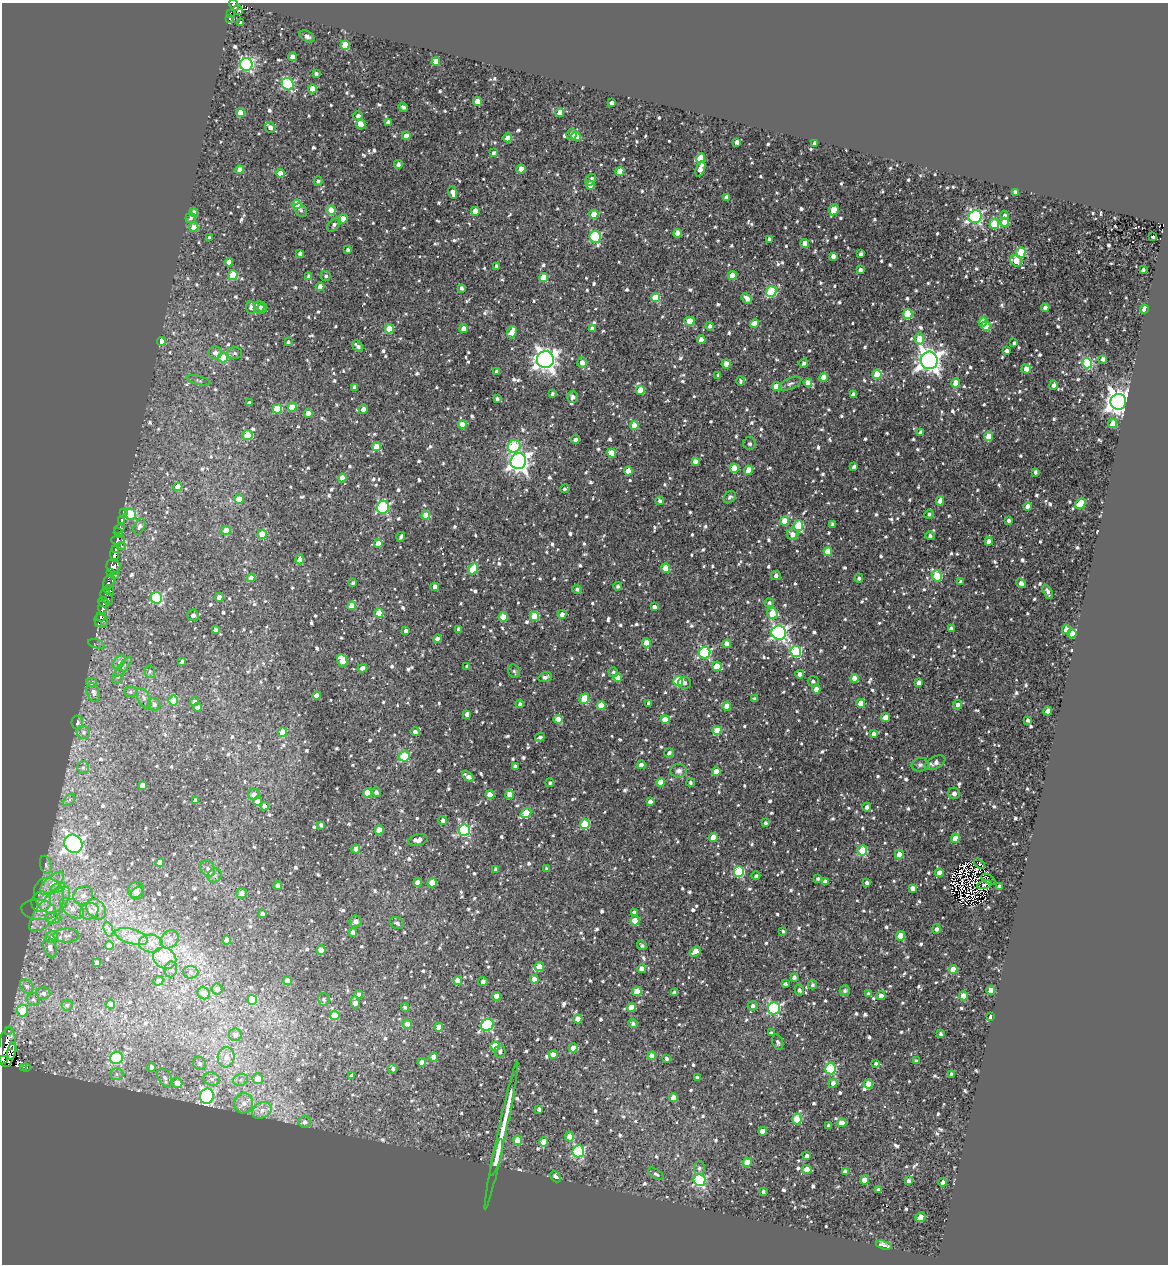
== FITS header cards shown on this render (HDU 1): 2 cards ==
NAXIS1  =                 1166
NAXIS2  =                 1262

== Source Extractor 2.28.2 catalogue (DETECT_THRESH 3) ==
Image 1166 x 1262 px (HDU 1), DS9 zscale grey, 1 PNG px = 1 image px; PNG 1170 x 1266 px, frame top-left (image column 1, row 1262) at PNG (2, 3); each listed source drawn as its Kron ellipse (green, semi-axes under 4 px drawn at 4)
Background 1.16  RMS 0.7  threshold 2.11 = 3 sigma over >= 5 px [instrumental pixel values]
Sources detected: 1284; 12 with non-positive FLUX_AUTO (blend fragments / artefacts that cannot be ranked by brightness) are neither listed nor drawn; of the other 1272, the 500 brightest by FLUX_AUTO listed and drawn (772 fainter detections omitted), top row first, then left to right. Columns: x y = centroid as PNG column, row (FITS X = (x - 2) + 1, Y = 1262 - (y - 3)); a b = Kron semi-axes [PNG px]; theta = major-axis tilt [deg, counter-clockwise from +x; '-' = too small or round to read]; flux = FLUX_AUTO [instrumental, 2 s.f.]
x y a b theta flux
234 5 6 4 -63 1700
238 10 5 3 - 1000
230 13 4 2 - 220
230 18 4 3 - 320
241 23 3 3 - 130
307 36 8 5 -31 160
345 45 5 4 - 1400
293 57 4 4 - 600
436 62 4 4 - 870
246 64 6 6 - 8400
316 74 4 3 - 130
288 84 6 5 - 5300
313 89 4 4 - 1200
477 102 4 4 - 700
612 103 4 4 - 210
403 107 5 3 - 130
240 112 4 4 - 820
560 113 4 4 - 620
358 116 4 4 - 150
388 122 4 4 - 180
361 124 5 4 - 810
270 127 5 5 - 210
572 134 6 5 - 210
406 136 4 4 - 270
576 136 5 4 - 890
508 138 4 4 - 570
737 142 4 4 - 230
815 143 4 4 - 220
493 153 4 4 - 150
700 158 5 4 - 1300
398 164 4 4 - 170
521 169 4 4 - 550
700 169 8 4 69 430
240 170 4 4 - 600
620 171 4 4 - 930
280 173 4 4 - 390
591 180 6 4 58 180
318 181 5 4 - 110
590 185 4 4 - 650
452 192 6 4 -71 320
1015 192 4 3 - 110
727 198 4 4 - 400
297 204 4 4 - 1500
301 210 8 5 -50 130
331 210 4 4 - 900
834 210 6 4 64 1200
475 211 4 4 - 780
194 213 4 4 - 330
594 214 4 4 - 950
1005 215 4 3 - 140
975 217 7 6 - 9400
191 218 5 5 - 120
343 219 6 4 44 850
1005 222 4 4 - 920
334 224 8 5 47 160
994 224 5 5 - 1900
194 227 4 4 - 950
678 233 4 4 - 530
595 237 6 5 - 3900
1152 237 4 3 - 120
209 238 4 3 - 120
769 239 4 3 - 170
805 243 4 4 - 760
348 250 4 3 - 150
1021 252 5 4 - 1800
300 254 4 3 - 140
861 254 4 3 - 150
833 256 4 4 - 250
1016 261 6 5 - 770
229 262 4 4 - 390
496 266 4 3 - 140
860 270 4 4 - 160
1143 270 3 3 - 130
233 275 5 4 - 1400
309 276 4 4 - 210
326 276 5 5 - 110
732 276 4 4 - 750
544 277 4 4 - 1100
320 287 4 4 - 500
462 288 4 3 - 140
771 291 5 5 - 3900
655 298 5 4 - 1700
747 298 6 4 -43 270
251 307 6 5 - 270
262 307 5 4 - 160
259 308 6 5 - 250
1045 308 4 4 - 260
1144 309 4 4 - 950
908 314 5 4 - 2100
689 321 5 4 - 780
983 322 4 4 - 620
755 323 5 4 - 760
710 326 4 4 - 180
986 326 5 4 - 980
464 328 4 4 - 330
592 328 4 4 - 160
389 329 4 4 - 1200
512 332 6 4 69 480
919 339 5 4 - 1000
701 340 4 4 - 540
161 342 4 4 - 510
288 342 3 3 - 110
1014 343 4 3 - 130
358 346 6 4 -46 170
1006 351 4 3 - 170
215 353 7 6 - 260
235 353 7 5 0 130
223 357 5 5 - 1200
1103 359 4 4 - 170
545 360 8 8 - 35000
929 360 8 8 - 39000
582 363 5 5 - 280
804 363 4 4 - 160
1087 363 5 5 - 3600
726 364 4 4 - 680
1026 369 5 4 - 420
497 371 4 3 - 160
877 374 4 4 - 1200
718 375 4 3 - 130
823 377 4 4 - 680
198 380 12 4 -15 120
740 381 5 4 - 130
808 382 4 4 - 320
956 383 4 4 - 850
790 384 12 5 25 160
1053 385 5 4 - 190
355 387 4 4 - 250
776 387 4 4 - 680
640 390 4 4 - 750
552 394 3 3 - 120
853 395 4 4 - 260
573 397 5 5 - 200
497 399 4 3 - 110
1118 402 8 8 - 47000
249 403 4 4 - 190
292 407 4 4 - 1000
277 409 5 5 - 1600
363 409 5 4 - 260
308 413 4 4 - 540
462 424 4 4 - 710
1113 424 4 4 - 840
634 425 4 4 - 830
921 432 4 3 - 140
248 435 5 5 - 1100
989 436 5 4 - 840
575 439 4 4 - 180
750 443 6 6 - 170
514 446 6 6 - 2500
376 447 4 4 - 970
612 453 5 4 - 840
518 461 8 7 - 25000
695 461 4 4 - 270
854 467 4 3 - 130
734 468 4 4 - 1200
749 470 4 4 - 780
628 471 4 4 - 640
1035 472 4 3 - 110
342 478 4 4 - 480
178 487 4 4 - 500
565 489 5 3 - 110
730 497 7 5 47 130
239 499 4 4 - 720
660 501 4 4 - 140
940 501 5 4 - 300
1081 503 6 4 45 1800
383 507 6 6 - 5200
1028 507 4 4 - 310
123 512 4 3 - 1100
131 514 6 5 - 2400
929 514 5 4 - 110
426 515 4 4 - 700
1008 520 3 3 - 130
121 521 4 3 - 780
785 521 4 4 - 1000
832 524 4 3 - 130
139 526 8 5 64 140
798 526 5 5 - 2100
119 529 5 3 - 1400
226 530 5 4 - 550
118 533 5 3 - 2000
262 534 4 4 - 1100
793 534 6 6 - 320
930 536 4 4 - 160
401 537 5 3 - 120
118 540 7 4 2 2300
989 541 4 4 - 320
378 544 4 4 - 480
121 546 3 3 - 380
116 549 4 3 - 1700
828 551 4 4 - 810
115 554 8 4 88 4400
300 560 5 4 - 580
113 566 7 6 - 3100
666 568 4 4 - 1200
473 569 6 4 53 1400
110 573 4 3 - 390
115 575 4 3 - 410
776 576 5 4 - 150
937 576 6 5 - 2400
251 578 4 4 - 350
859 578 5 4 - 110
109 582 8 5 66 1300
961 582 4 4 - 200
353 583 4 3 - 120
1021 583 5 4 - 240
618 586 4 4 - 110
435 587 4 4 - 340
577 589 5 4 - 110
109 590 5 3 - 1400
1048 592 8 3 -64 180
107 597 8 5 -63 1300
219 597 4 4 - 290
156 598 6 5 - 4100
104 602 6 4 -40 1200
769 603 5 4 - 130
352 606 4 4 - 820
654 607 4 4 - 180
102 608 7 3 -88 950
379 613 4 4 - 910
772 613 6 5 - 1300
562 614 4 4 - 230
193 615 6 5 - 210
535 616 5 4 - 1900
101 617 4 3 - 570
503 617 4 4 - 950
101 621 7 6 - 530
98 624 3 3 - 600
458 629 4 3 - 150
951 629 4 4 - 240
215 630 4 3 - 270
1066 630 4 4 - 510
406 631 4 4 - 180
779 633 7 7 - 13000
1072 634 4 4 - 700
438 639 4 4 - 230
646 643 4 4 - 880
96 644 8 4 -14 210
727 644 4 4 - 550
796 651 5 5 - 4700
705 653 6 5 - 5400
342 660 6 4 -63 1100
182 661 4 3 - 150
119 662 8 5 45 140
467 666 3 3 - 110
717 666 5 4 - 990
123 667 12 4 50 150
362 668 5 4 - 200
514 671 7 5 -62 110
150 672 6 5 - 110
613 672 5 4 - 110
800 674 4 4 - 200
118 676 8 5 63 120
545 677 7 5 20 150
618 678 4 4 - 900
854 678 4 4 - 540
678 681 5 5 - 2500
813 681 5 5 - 130
92 682 6 5 - 210
685 683 6 6 - 160
919 683 4 4 - 310
816 689 4 4 - 480
93 692 10 6 -70 250
130 692 6 5 - 110
317 695 4 4 - 300
144 698 11 6 -66 200
584 699 5 4 - 1500
755 699 4 3 - 110
173 701 5 4 - 950
194 702 4 4 - 310
649 703 4 3 - 150
861 703 4 4 - 780
154 704 6 6 - 180
520 704 4 4 - 130
601 705 4 4 - 1000
958 705 5 4 - 190
727 706 4 4 - 630
198 707 4 4 - 570
1048 711 4 4 - 710
467 714 4 4 - 250
886 717 5 4 - 440
558 719 4 4 - 880
665 720 4 4 - 820
1028 720 4 3 - 140
77 723 7 5 -82 180
717 730 4 4 - 790
83 732 7 6 - 160
283 732 4 4 - 1000
415 732 5 3 - 190
874 734 4 4 - 250
540 737 5 4 - 150
669 753 5 4 - 180
404 756 5 5 - 3200
935 763 11 6 26 270
641 765 4 4 - 300
920 765 8 6 10 150
515 766 3 3 - 140
83 767 6 5 - 110
679 771 8 7 - 220
716 772 4 4 - 670
468 776 6 4 -35 250
661 782 4 4 - 680
691 782 4 4 - 120
550 783 4 4 - 110
142 785 4 4 - 440
376 792 5 4 - 160
367 793 4 4 - 1200
954 793 6 5 - 220
254 794 6 5 - 290
510 794 4 4 - 910
490 795 4 4 - 730
69 800 7 4 45 110
196 800 4 4 - 340
257 801 4 4 - 510
650 801 4 4 - 200
265 806 4 4 - 260
867 807 4 4 - 220
526 813 6 4 38 1900
443 820 4 4 - 190
765 823 3 3 - 110
585 824 5 5 - 2000
321 825 4 3 - 130
379 830 4 4 - 570
464 830 6 5 - 5600
713 837 4 4 - 840
955 838 4 4 - 710
418 840 10 5 14 270
73 844 9 8 - 19000
356 849 4 4 - 520
862 850 5 5 - 2200
899 854 4 4 - 700
160 862 4 4 - 580
979 863 6 3 -33 120
46 865 9 5 -74 150
208 868 8 7 - 170
547 869 4 3 - 130
496 870 4 4 - 160
739 872 5 5 - 3700
939 873 4 4 - 370
215 875 7 6 - 160
756 876 4 4 - 110
818 878 3 3 - 130
988 879 8 3 -31 140
417 882 4 4 - 400
825 882 4 4 - 270
52 883 15 7 44 490
432 883 5 4 - 870
867 883 4 3 - 150
985 885 7 4 10 140
278 886 4 4 - 550
999 886 4 3 - 150
58 887 7 4 19 180
912 888 4 4 - 300
136 890 8 7 - 280
137 893 7 5 32 140
242 893 5 5 - 340
83 895 10 8 28 370
49 896 18 14 -72 1100
41 902 10 9 - 370
72 908 13 8 -38 390
50 909 28 10 49 1200
96 909 11 8 -49 360
39 910 17 10 -7 520
89 911 9 8 - 290
634 912 4 4 - 120
262 913 4 3 - 130
53 918 8 5 -7 160
356 921 6 5 - 270
635 921 5 4 - 890
397 923 7 5 -27 150
108 929 7 4 -71 150
936 929 5 4 - 160
783 931 4 3 - 110
353 932 4 4 - 240
66 936 13 7 1 250
132 936 17 7 -15 520
900 936 4 4 - 1200
52 937 6 5 - 110
170 939 10 8 44 310
227 940 4 4 - 620
151 944 12 9 -5 490
109 945 4 4 - 760
642 945 5 4 - 110
50 947 10 6 -72 230
321 950 4 4 - 810
695 951 6 4 39 800
165 958 12 10 -32 1200
97 963 4 3 - 160
539 967 4 4 - 780
171 969 8 6 77 160
641 969 4 4 - 350
953 969 4 4 - 900
191 972 8 6 -3 140
794 977 4 3 - 170
534 979 4 4 - 330
158 981 5 4 - 200
287 981 4 4 - 360
457 981 4 4 - 450
483 981 5 4 - 150
785 984 4 3 - 120
813 985 4 4 - 120
27 986 7 6 - 150
217 989 5 5 - 250
799 990 5 5 - 140
845 990 5 5 - 120
991 990 4 4 - 800
637 991 4 4 - 860
674 992 4 4 - 250
43 993 7 6 - 180
204 993 6 5 - 380
359 994 4 4 - 170
868 994 4 3 - 120
496 996 4 4 - 660
881 996 4 4 - 250
964 996 4 4 - 950
33 1000 7 6 - 120
252 1000 5 5 - 1600
324 1000 6 5 - 110
355 1003 6 4 -77 300
110 1004 4 4 - 710
67 1005 5 5 - 120
753 1006 5 4 - 130
405 1007 4 3 - 120
631 1007 4 4 - 740
774 1008 6 6 - 5600
22 1011 6 5 - 960
335 1015 5 4 - 1400
991 1017 4 3 - 200
578 1019 4 4 - 820
407 1024 5 4 - 370
633 1024 5 4 - 120
487 1025 6 6 - 5100
439 1027 4 4 - 650
8 1031 3 2 - 390
771 1033 4 3 - 140
941 1033 3 3 - 120
235 1035 6 6 - 250
778 1042 8 5 -71 110
495 1046 4 4 - 1400
7 1047 20 8 83 3300
573 1048 4 4 - 640
12 1051 9 2 80 750
500 1051 6 5 - 160
553 1054 4 4 - 430
652 1056 4 4 - 550
226 1057 10 8 83 380
434 1057 4 4 - 800
116 1058 6 6 - 4500
666 1058 3 3 - 120
3 1060 3 2 - 2000
916 1061 4 3 - 130
422 1062 4 4 - 420
199 1063 7 6 - 120
876 1063 4 4 - 130
23 1067 2 2 - 390
151 1067 4 4 - 220
27 1068 3 2 - 180
393 1069 5 4 - 110
831 1069 5 5 - 4200
116 1074 7 6 - 150
952 1074 4 4 - 220
351 1075 3 3 - 120
697 1077 3 3 - 110
165 1078 9 6 -59 230
212 1079 8 6 -17 170
258 1079 5 5 - 710
241 1080 7 6 - 150
177 1083 5 5 - 590
833 1083 4 4 - 210
868 1084 4 4 - 700
207 1096 8 7 - 7900
673 1098 4 4 - 650
244 1103 10 9 - 340
539 1109 4 4 - 150
262 1110 10 7 30 310
797 1119 5 4 - 1800
305 1122 6 6 - 150
841 1123 5 4 - 660
829 1125 3 3 - 120
763 1131 4 4 - 890
501 1135 76 4 78 1900
570 1136 5 4 - 640
518 1140 4 4 - 1000
544 1142 5 4 - 650
578 1151 6 6 - 5300
807 1156 4 4 - 310
496 1157 19 3 75 360
747 1162 4 4 - 1000
699 1168 7 6 - 160
807 1169 5 4 - 700
845 1171 4 4 - 300
656 1174 8 4 -35 120
556 1177 6 4 -47 180
699 1180 6 6 - 5300
864 1180 4 4 - 850
909 1181 4 3 - 180
943 1182 4 4 - 230
878 1190 4 3 - 140
763 1191 3 3 - 120
920 1217 5 4 - 600
884 1245 8 4 -18 240
At the frame edge (FLAGS 8, measured only in part): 3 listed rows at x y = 234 5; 7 1047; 3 1060
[772 fainter detections neither listed nor drawn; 12 non-positive-flux detections neither listed nor drawn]